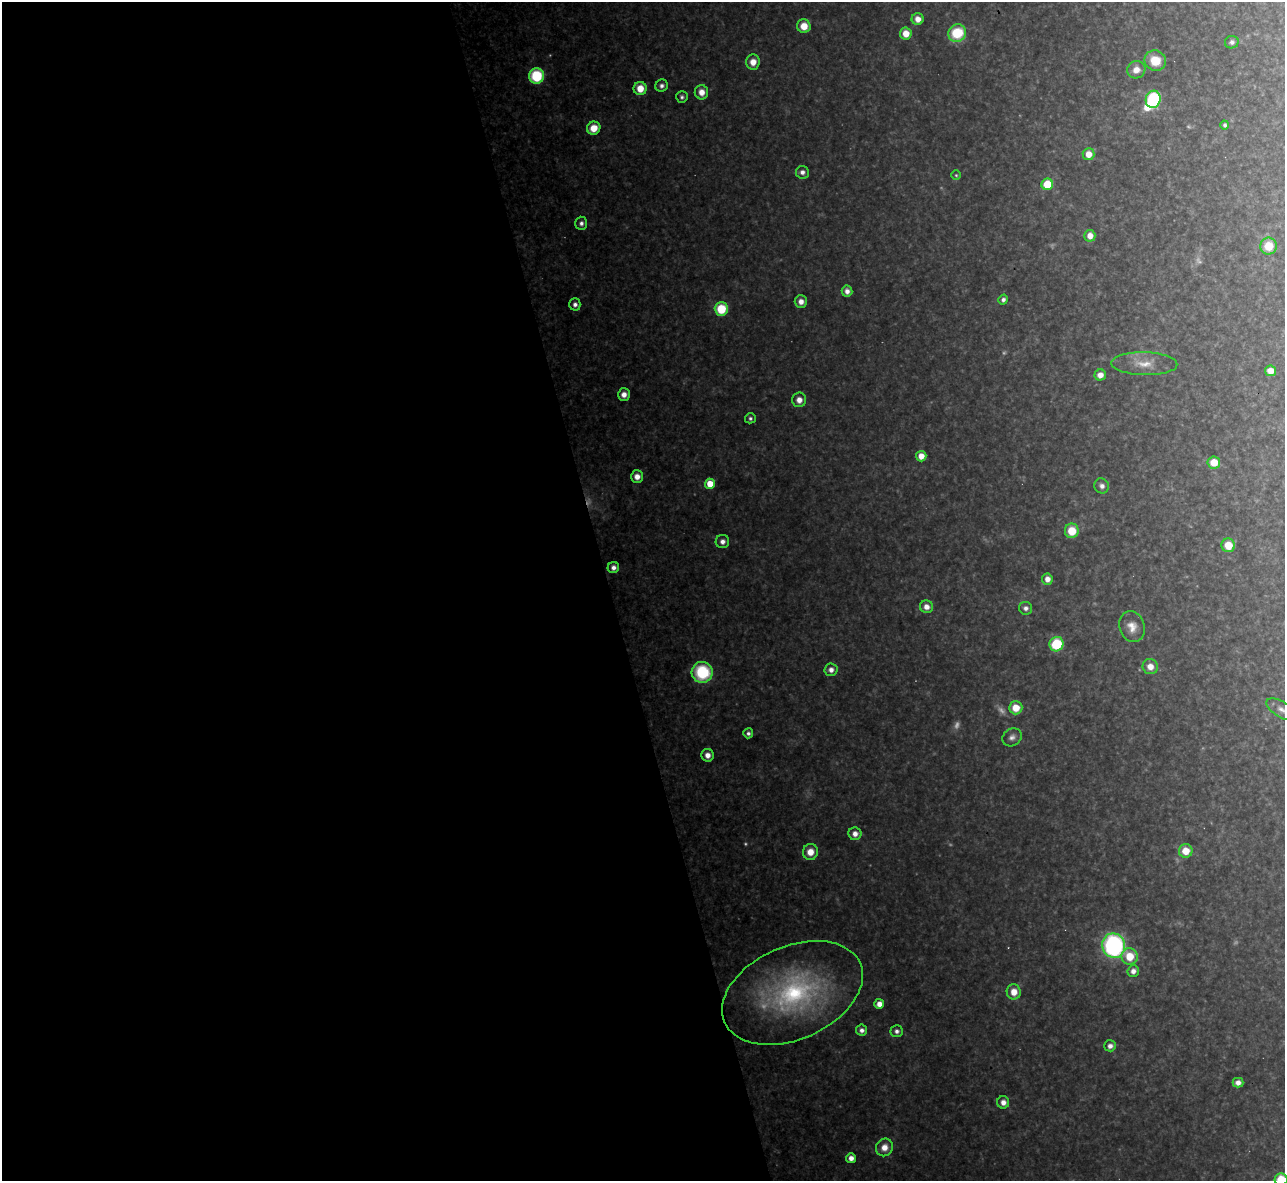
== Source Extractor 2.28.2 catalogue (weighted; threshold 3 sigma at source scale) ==
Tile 9 of 4 x 4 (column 1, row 3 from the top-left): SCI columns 1-1283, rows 1321-2499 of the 5133 x 5115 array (HDU 1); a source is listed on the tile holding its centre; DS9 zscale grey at full resolution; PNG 1287 x 1183 px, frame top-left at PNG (2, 2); each listed source drawn as its Kron ellipse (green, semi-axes under 4 px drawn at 4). Shown black and unused: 47% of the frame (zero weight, under 3 of 4 exposures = <1% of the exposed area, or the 3 px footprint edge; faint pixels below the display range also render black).
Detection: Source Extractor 2.28.2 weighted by HDU 2 'WHT'; one run over the whole footprint, this tile lists its part. Background 0.317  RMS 0.019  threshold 0.0874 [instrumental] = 3 sigma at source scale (4.5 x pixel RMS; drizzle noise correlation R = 1.50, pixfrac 1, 0.05/0.05 arcsec/px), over >= 5 px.
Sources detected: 85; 11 too faint to see at this stretch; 1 inside a brighter object's white glare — neither listed nor drawn; the other 73 listed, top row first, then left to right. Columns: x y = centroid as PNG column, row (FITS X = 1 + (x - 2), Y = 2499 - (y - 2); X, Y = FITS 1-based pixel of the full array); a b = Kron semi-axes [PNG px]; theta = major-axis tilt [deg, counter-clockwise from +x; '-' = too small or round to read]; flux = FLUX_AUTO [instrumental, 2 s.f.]
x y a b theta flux
918 19 6 6 - 19
804 26 7 6 - 33
957 33 9 8 - 97
906 34 6 6 - 29
1232 42 7 6 - 7.5
1155 61 11 10 - 49
753 62 7 7 - 23
1136 70 9 8 - 21
537 76 8 7 - 140
662 86 6 6 - 8.3
640 88 6 6 - 35
701 92 7 6 - 22
682 97 6 5 - 5.3
1153 99 8 7 - 210
1225 125 4 4 - 4.6
594 128 7 6 - 38
1088 154 6 6 - 27
802 172 6 6 - 9.9
956 175 5 5 - 2.8
1047 184 6 6 - 67
581 223 6 6 - 8.2
1090 236 6 5 - 20
1268 246 8 8 - 46
847 291 5 5 - 12
1003 300 5 4 - 6.9
801 301 6 6 - 16
575 304 6 5 - 8.2
721 309 7 6 - 80
1144 364 33 11 -2 40
1270 371 5 5 - 21
1100 375 5 5 - 16
624 395 6 6 - 15
799 400 7 7 - 17
750 418 5 5 - 4.8
921 456 5 5 - 24
1214 462 6 6 - 38
637 477 6 6 - 18
710 484 5 5 - 45
1102 486 8 7 - 10
1072 531 7 7 - 52
722 541 7 6 - 11
1228 545 7 6 - 39
613 567 6 5 - 9.3
1047 579 6 5 - 15
926 607 6 6 - 16
1026 608 6 6 - 9.5
1132 627 16 12 -73 25
1056 644 7 7 - 100
1150 667 8 7 - 21
831 670 6 6 - 12
702 672 10 10 - 140
1016 708 6 6 - 37
1282 710 17 7 -31 15
748 733 5 5 - 6.1
1012 737 10 8 35 10
707 755 6 6 - 16
855 834 6 6 - 14
1186 851 7 6 - 37
810 852 8 7 - 26
1114 946 12 11 - 400
1130 956 8 8 - 46
1133 971 6 5 - 12
1014 992 8 7 - 26
792 993 74 46 24 430
879 1004 5 5 - 16
862 1030 5 5 - 9.2
897 1031 6 6 - 7.5
1110 1046 6 5 - 11
1238 1083 5 5 - 12
1003 1102 6 6 - 13
884 1147 9 8 - 24
851 1158 5 5 - 14
1281 1180 6 6 - 79
Isophote crosses this tile's border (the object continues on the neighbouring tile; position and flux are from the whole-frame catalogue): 2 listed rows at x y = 1282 710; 1281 1180